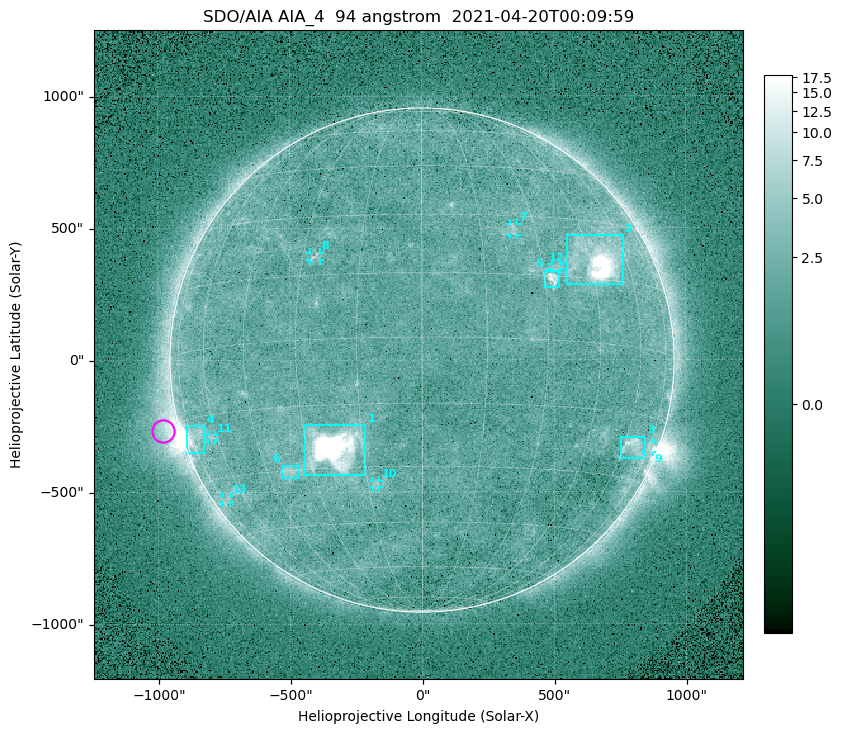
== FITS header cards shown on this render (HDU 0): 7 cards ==
TELESCOP= 'SDO/AIA '
INSTRUME= 'AIA_4   '
WAVELNTH=                   94
WAVEUNIT= 'angstrom'
DATE-OBS= '2021-04-20T00:09:59.12'
CTYPE1  = 'HPLN-TAN'
CTYPE2  = 'HPLT-TAN'

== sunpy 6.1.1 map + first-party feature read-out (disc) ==
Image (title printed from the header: SDO/AIA AIA_4  94 angstrom  2021-04-20T00:09:59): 512 x 512 px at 4.8 arcsec/px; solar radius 955 arcsec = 199 px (full disc in frame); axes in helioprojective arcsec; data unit not stated in the header (colour bar unlabelled)
Orientation: roll -0.138 deg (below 1 deg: not rotated)
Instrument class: DISC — disc imager (sunpy class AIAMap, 94 A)
Bright regions (active regions / flare kernels): reference = the median radial profile (limb darkening/brightening removed); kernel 5 px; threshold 5 sigma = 2.5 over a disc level ~1.76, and >= 1.15x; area >= 9 px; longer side >= 5 px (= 24 arcsec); searched inside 0.97 R_sun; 13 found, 13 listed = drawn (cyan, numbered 1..; 7 of them under ~33 arcsec drawn as corner ticks so the feature stays visible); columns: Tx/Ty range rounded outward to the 10 arcsec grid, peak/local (2 s.f.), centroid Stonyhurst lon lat
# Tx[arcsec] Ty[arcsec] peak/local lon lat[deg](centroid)
1 -450..-210 -440..-240 1000 -23 -25
2 550..760 280..470 47 +48 +20
3 750..850 -380..-290 4.3 +65 -22
4 -900..-820 -350..-250 6.7 -72 -19
5 460..520 270..340 6.3 +32 +14
6 -540..-460 -450..-400 3.2 -37 -30
7 330..370 470..520 2.9 +24 +26
8 -430..-380 380..410 3.2 -27 +20
9 840..880 -350..-310 2.9 +75 -22
10 -190..-160 -480..-450 3 -13 -34
11 -810..-780 -300..-280 2.7 -63 -20
12 490..530 340..360 2.7 +34 +17
13 -760..-730 -540..-510 2.2 -71 -35
Off-limb structures (1.02-1.3 R_sun): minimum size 50 px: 6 found; the strongest spans PA ~85..115 deg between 1.02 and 1.21 R_sun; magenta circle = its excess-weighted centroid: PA ~105 deg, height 1.06 R_sun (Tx ~-980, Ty ~-270 arcsec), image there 4.6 x the reference